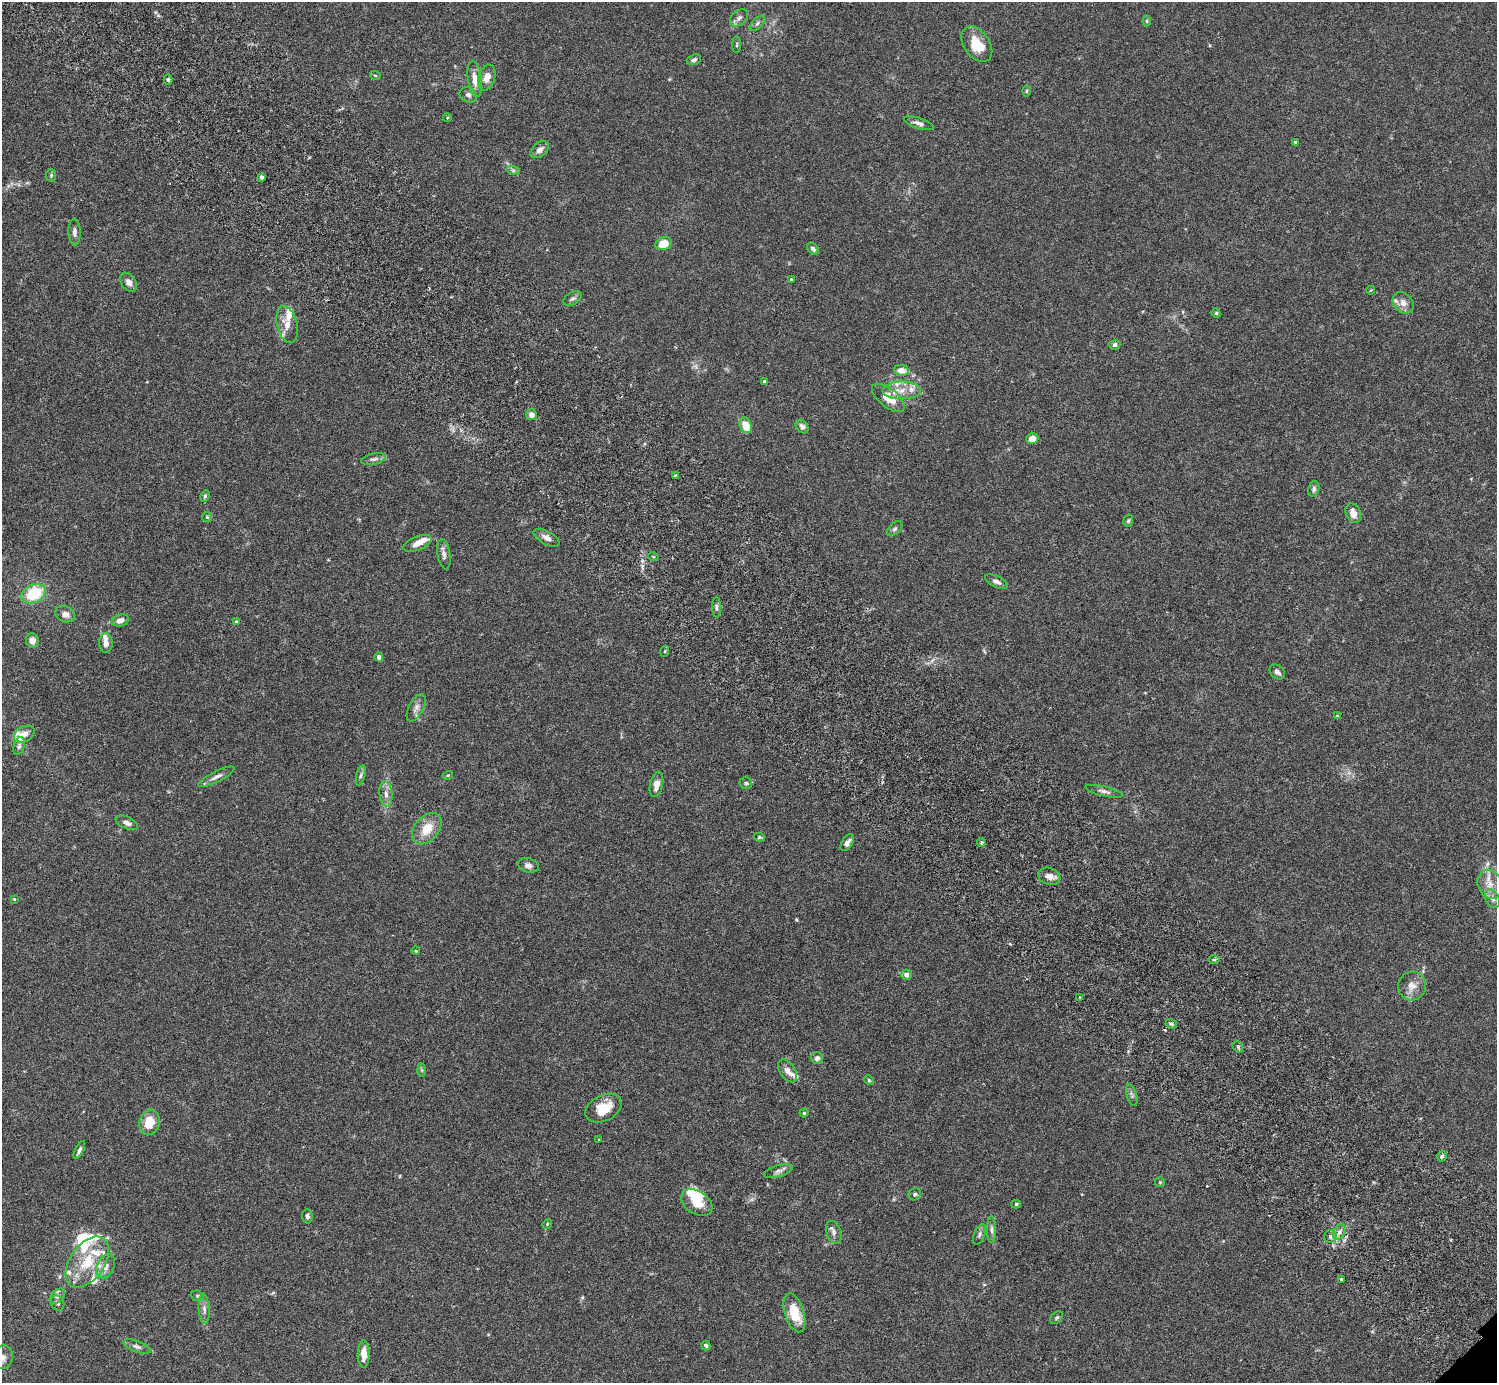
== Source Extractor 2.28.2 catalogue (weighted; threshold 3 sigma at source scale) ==
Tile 11 of 4 x 4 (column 3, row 3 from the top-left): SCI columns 3037-4531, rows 1587-2967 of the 6074 x 6074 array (HDU 1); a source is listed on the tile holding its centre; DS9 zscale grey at full resolution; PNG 1499 x 1385 px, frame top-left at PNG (2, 2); each listed source drawn as its Kron ellipse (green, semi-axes under 4 px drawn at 4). Shown black and unused: <1% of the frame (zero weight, under 3 of 6 exposures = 3% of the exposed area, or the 3 px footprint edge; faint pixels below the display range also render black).
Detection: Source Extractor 2.28.2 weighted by HDU 2 'WHT'; one run over the whole footprint, this tile lists its part. Background 0.0146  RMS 0.002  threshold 0.00807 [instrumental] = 3 sigma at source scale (4.09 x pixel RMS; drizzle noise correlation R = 1.36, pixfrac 0.8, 0.05/0.05 arcsec/px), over >= 5 px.
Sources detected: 148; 2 inside a brighter object's white glare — neither listed nor drawn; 21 inside a brighter listed object's ellipse — not listed separately; the other 125 listed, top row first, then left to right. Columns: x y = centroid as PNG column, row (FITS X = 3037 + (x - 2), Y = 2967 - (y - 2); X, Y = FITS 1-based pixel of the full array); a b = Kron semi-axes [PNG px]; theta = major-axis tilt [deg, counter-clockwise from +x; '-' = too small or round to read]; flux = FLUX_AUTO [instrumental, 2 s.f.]
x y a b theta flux
739 18 10 7 38 0.66
1146 21 5 3 - 0.21
757 23 9 5 43 0.46
977 44 20 12 -54 4.5
737 45 8 4 89 0.25
694 60 7 5 21 0.5
375 75 5 3 - 0.18
487 77 13 8 71 1.6
168 79 5 4 - 0.28
475 79 18 7 -82 1.8
1026 91 6 4 90 0.21
468 95 9 7 -30 0.57
447 118 4 3 - 0.14
919 123 15 5 -18 0.82
1295 142 4 4 - 0.16
540 150 10 7 40 0.92
513 170 7 4 -19 0.36
51 175 6 5 - 0.3
262 177 4 3 - 0.9
75 232 13 6 -88 0.79
664 244 8 6 19 2.7
813 249 7 5 -46 0.48
791 279 3 3 - 0.21
129 282 10 7 -55 1.1
1371 290 4 3 - 0.14
572 299 10 6 31 0.54
1403 303 12 9 -46 1.2
1216 313 4 4 - 0.2
287 324 19 10 -77 1.9
1115 345 6 5 - 0.43
901 370 7 5 -10 1.7
764 382 3 3 - 0.29
902 390 19 9 0 2.4
888 398 19 9 -38 3.4
531 415 5 5 - 0.92
746 425 8 6 -66 3.4
802 426 7 5 -51 0.67
1032 438 6 5 - 1.4
374 459 12 5 12 0.63
676 475 3 3 - 0.38
1314 489 8 5 78 0.49
205 496 6 4 64 0.34
1353 513 10 7 -68 1.5
207 517 5 5 - 0.25
1128 521 6 4 73 0.27
895 529 9 5 44 0.43
547 538 14 6 -29 1.1
417 543 15 7 23 1.5
444 554 15 6 -81 0.83
653 556 5 3 - 0.15
996 582 12 5 -24 0.77
34 594 13 9 26 7.9
716 607 10 4 90 0.48
65 614 10 7 -20 1.1
120 620 9 6 14 1.1
236 622 3 3 - 0.21
32 641 7 6 - 1.2
106 643 10 7 -89 0.77
665 651 5 3 - 0.17
379 657 4 4 - 0.61
1277 672 9 6 -45 0.63
416 708 15 7 62 0.97
1337 716 3 2 - 0.15
24 734 11 7 29 1.2
19 746 9 5 75 0.53
361 775 10 4 74 0.45
448 775 5 3 - 0.18
216 777 20 5 27 0.95
746 783 6 6 - 0.43
656 784 13 6 78 1.5
1104 791 19 5 -13 0.77
386 794 12 6 -84 1
127 823 12 6 -24 0.72
427 829 18 12 49 3.4
759 837 5 4 - 0.27
847 843 9 5 56 0.86
981 843 4 3 - 0.53
528 865 11 7 -15 0.76
1049 876 11 8 -19 1.2
1490 884 15 12 -68 2.1
14 899 4 3 - 0.14
1493 899 10 7 -62 0.74
416 951 4 3 - 0.16
1214 960 5 3 - 0.22
906 975 5 5 - 0.73
1412 986 14 14 - 1.7
1080 998 3 2 - 0.25
1171 1024 6 4 -22 0.3
1238 1047 6 4 -49 0.28
817 1058 6 6 - 0.59
422 1070 7 4 -88 0.28
788 1071 13 7 -55 1.1
869 1080 5 4 - 0.23
1132 1095 11 5 -73 0.5
604 1108 19 12 28 3.9
804 1113 4 4 - 0.2
149 1122 13 10 78 3.7
599 1139 4 2 - 0.12
79 1150 10 4 64 0.56
1442 1156 5 4 - 0.39
778 1171 15 5 18 0.68
1160 1182 5 5 - 0.2
915 1194 6 5 - 0.33
697 1202 17 11 -32 2.5
1016 1204 5 4 - 0.23
307 1216 7 5 -85 0.48
547 1224 5 4 - 0.2
992 1229 13 4 -90 0.6
834 1232 12 7 -70 0.8
1339 1232 8 5 62 0.69
979 1234 10 5 68 0.49
1330 1237 6 6 - 0.56
87 1262 29 17 55 6.5
106 1266 13 8 65 1.4
1341 1279 3 3 - 0.39
57 1296 9 6 43 0.56
197 1296 7 5 -20 0.29
58 1303 8 6 -60 0.48
204 1309 15 5 -87 0.84
794 1313 20 9 -73 4.9
1057 1318 7 5 41 0.35
706 1346 5 4 - 0.35
137 1347 14 5 -20 0.7
364 1354 14 6 89 1.7
3 1357 12 10 83 1.2
Isophote crosses this tile's border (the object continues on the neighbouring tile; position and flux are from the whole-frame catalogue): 1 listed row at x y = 3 1357